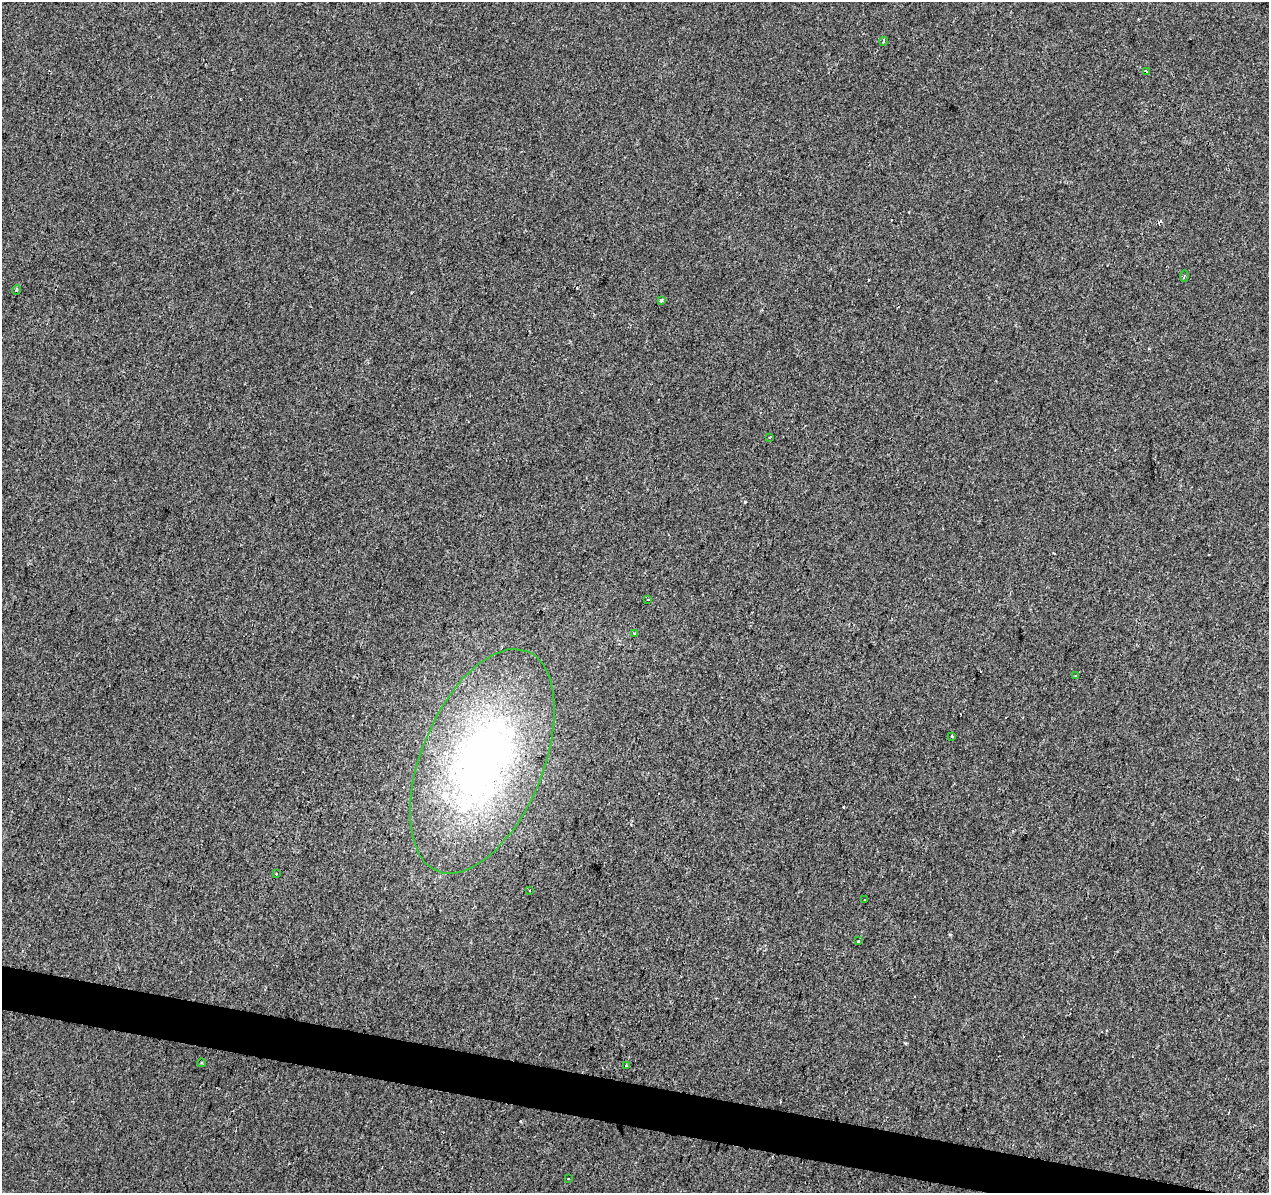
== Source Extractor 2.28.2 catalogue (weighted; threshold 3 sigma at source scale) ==
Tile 6 of 4 x 4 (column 2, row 2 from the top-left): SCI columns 1277-2543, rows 2664-3854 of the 5078 x 5267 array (HDU 1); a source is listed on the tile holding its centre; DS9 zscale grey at full resolution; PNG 1271 x 1195 px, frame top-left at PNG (2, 2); each listed source drawn as its Kron ellipse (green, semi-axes under 4 px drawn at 4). Shown black and unused: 3% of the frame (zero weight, under 2 of 3 exposures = <1% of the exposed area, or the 3 px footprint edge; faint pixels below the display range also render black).
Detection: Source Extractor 2.28.2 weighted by HDU 2 'WHT'; one run over the whole footprint, this tile lists its part. Background 0.00233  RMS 0.003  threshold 0.0136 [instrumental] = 3 sigma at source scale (4.5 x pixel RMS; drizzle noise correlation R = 1.50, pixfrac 1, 0.0396/0.0396 arcsec/px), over >= 5 px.
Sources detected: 25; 6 cosmic-ray / hot-pixel residue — neither listed nor drawn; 1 inside a brighter listed object's ellipse — not listed separately; the other 18 listed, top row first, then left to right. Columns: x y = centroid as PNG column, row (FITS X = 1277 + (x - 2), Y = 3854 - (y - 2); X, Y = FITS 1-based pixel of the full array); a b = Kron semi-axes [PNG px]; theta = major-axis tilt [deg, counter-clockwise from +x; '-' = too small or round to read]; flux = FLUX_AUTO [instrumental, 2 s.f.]
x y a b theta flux
884 41 4 3 - 0.28
1146 72 3 3 - 0.75
1184 276 5 2 - 0.27
17 290 5 3 - 0.31
662 300 3 3 - 1.4
770 437 3 2 - 0.45
647 600 3 3 - 1.4
635 634 3 3 - 0.6
1076 675 3 3 - 0.3
952 736 3 2 - 0.36
482 761 119 61 67 150
276 874 3 2 - 0.32
530 890 3 3 - 0.3
865 900 3 3 - 1.1
858 941 3 3 - 0.6
201 1063 4 3 - 0.3
626 1066 3 3 - 0.31
568 1179 3 2 - 0.43
Unlisted compact peaks at least as high as the median listed source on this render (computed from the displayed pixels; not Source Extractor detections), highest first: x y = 950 935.